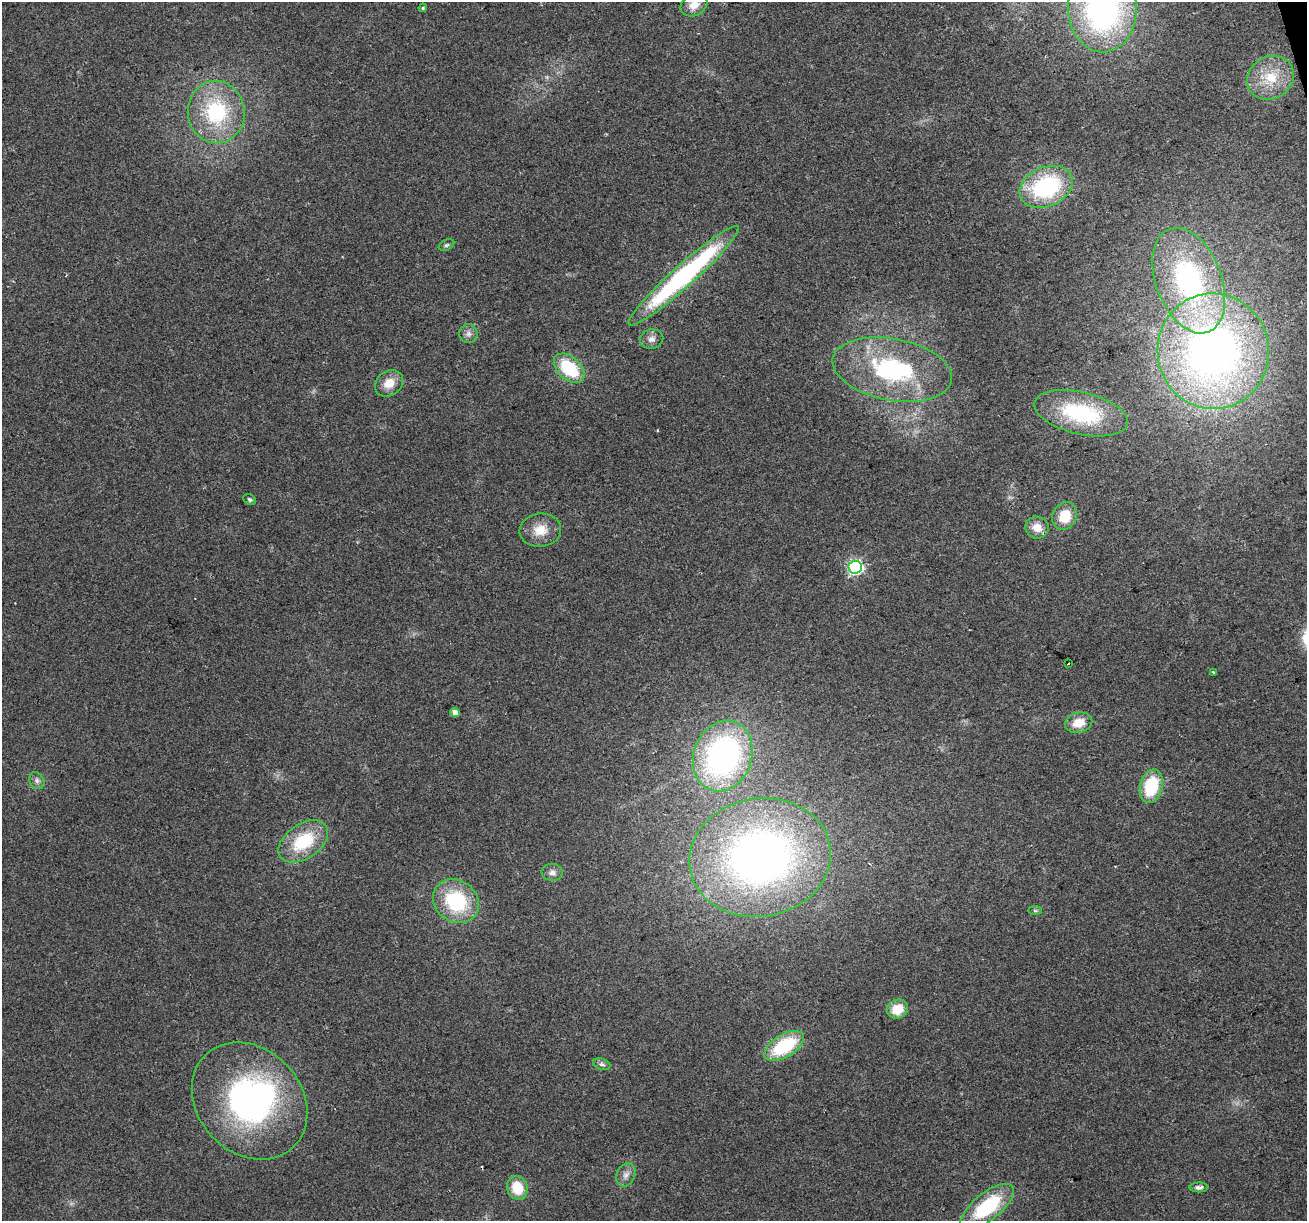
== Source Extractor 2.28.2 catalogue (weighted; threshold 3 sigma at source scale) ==
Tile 10 of 4 x 4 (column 2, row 3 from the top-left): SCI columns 1306-2610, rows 1320-2538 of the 5220 x 5026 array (HDU 1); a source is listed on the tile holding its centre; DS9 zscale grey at full resolution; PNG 1309 x 1223 px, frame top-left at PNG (2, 2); each listed source drawn as its Kron ellipse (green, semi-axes under 4 px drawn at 4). Shown black and unused: <1% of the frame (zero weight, under 2 of 3 exposures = <1% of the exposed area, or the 3 px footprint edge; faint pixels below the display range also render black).
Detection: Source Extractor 2.28.2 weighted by HDU 2 'WHT'; one run over the whole footprint, this tile lists its part. Background 0.0564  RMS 0.0086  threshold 0.0389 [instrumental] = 3 sigma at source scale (4.5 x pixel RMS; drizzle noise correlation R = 1.50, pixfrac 1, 0.0396/0.0396 arcsec/px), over >= 5 px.
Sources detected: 43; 1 inside a brighter object's white glare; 1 cosmic-ray / hot-pixel residue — neither listed nor drawn; the other 41 listed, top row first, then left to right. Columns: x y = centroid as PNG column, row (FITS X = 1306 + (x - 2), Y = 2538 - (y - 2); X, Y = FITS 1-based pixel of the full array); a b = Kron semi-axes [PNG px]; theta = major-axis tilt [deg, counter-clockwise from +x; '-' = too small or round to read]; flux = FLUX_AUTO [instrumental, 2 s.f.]
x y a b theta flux
694 5 14 10 27 10
423 8 4 3 - 0.93
1102 9 43 34 -89 250
1270 78 24 21 32 31
216 112 31 28 -83 76
1046 187 28 19 23 99
446 245 8 5 27 1.8
684 276 73 11 42 190
1189 281 55 33 -69 180
468 334 9 9 - 4.3
651 339 12 9 12 5.2
1213 351 58 55 -83 470
569 368 18 11 -42 47
892 370 60 31 -11 120
389 383 15 12 34 13
1081 413 48 21 -13 86
250 500 7 5 -33 1.6
1065 516 14 12 63 20
1037 527 12 11 - 11
540 530 21 16 6 17
855 567 6 6 - 190
1068 664 3 2 - 1.5
1213 672 4 3 - 1
455 712 5 4 - 6.5
1079 723 14 10 13 14
723 756 36 29 69 210
37 781 9 7 -60 3.3
1151 786 17 11 75 44
303 841 27 17 35 46
760 858 71 59 10 500
552 872 11 8 -5 4.5
456 901 24 20 -37 65
1035 911 7 4 -1 1.6
897 1009 11 9 23 18
784 1046 22 11 32 59
602 1064 9 5 -17 2.5
250 1101 64 52 -47 240
626 1175 12 9 62 5.5
1199 1187 9 5 0 2.8
517 1188 12 10 -69 24
987 1207 32 13 39 62
Isophote crosses this tile's border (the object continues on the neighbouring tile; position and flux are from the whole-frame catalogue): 2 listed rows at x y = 694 5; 1102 9